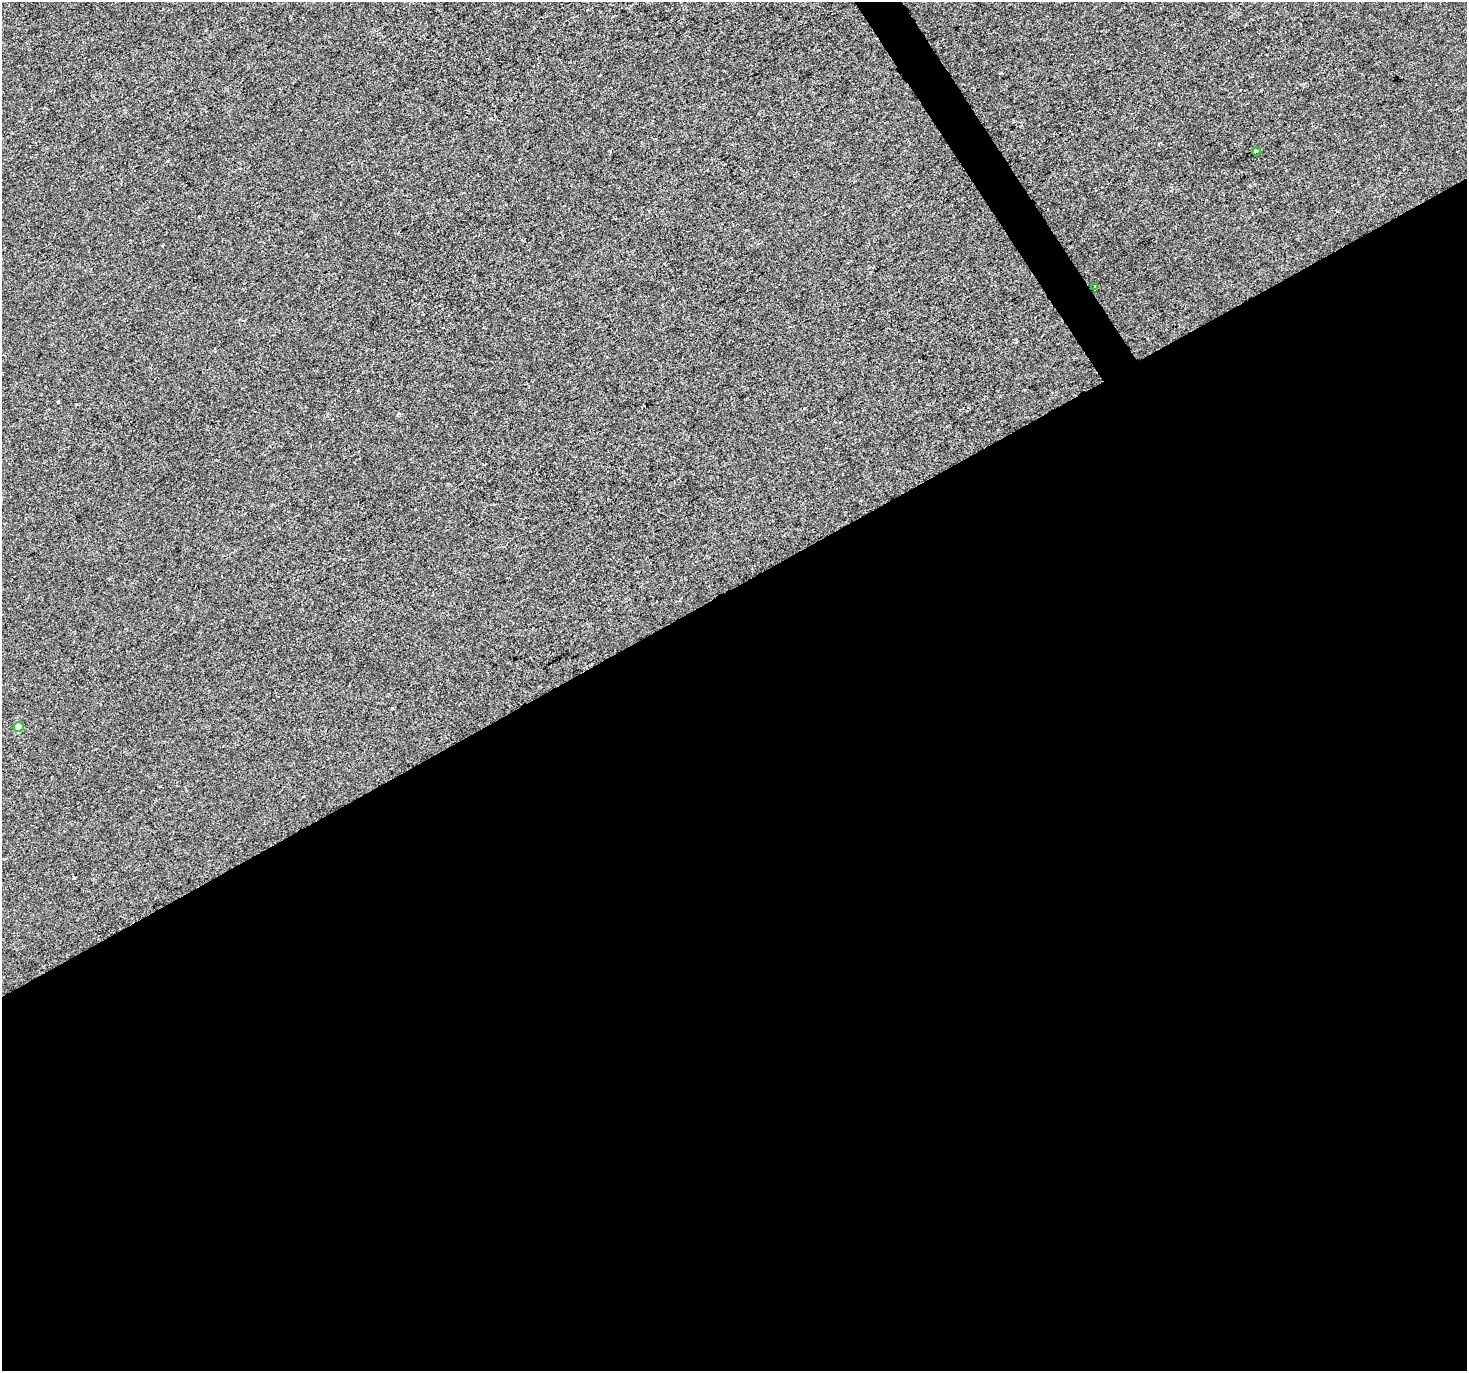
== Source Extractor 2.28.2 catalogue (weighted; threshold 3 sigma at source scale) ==
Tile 15 of 4 x 4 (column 3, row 4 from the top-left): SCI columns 2933-4397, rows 175-1543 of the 5861 x 5764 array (HDU 1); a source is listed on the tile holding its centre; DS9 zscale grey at full resolution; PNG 1469 x 1373 px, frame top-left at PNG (2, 2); each listed source drawn as its Kron ellipse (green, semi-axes under 4 px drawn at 4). Shown black and unused: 58% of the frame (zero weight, under 2 of 3 exposures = <1% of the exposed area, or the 3 px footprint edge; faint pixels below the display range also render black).
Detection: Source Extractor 2.28.2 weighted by HDU 2 'WHT'; one run over the whole footprint, this tile lists its part. Background -5.51e-04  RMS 0.0041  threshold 0.0185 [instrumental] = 3 sigma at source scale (4.5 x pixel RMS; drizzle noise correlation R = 1.50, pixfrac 1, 0.0396/0.0396 arcsec/px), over >= 5 px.
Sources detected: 4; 1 cosmic-ray / hot-pixel residue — neither listed nor drawn; the other 3 listed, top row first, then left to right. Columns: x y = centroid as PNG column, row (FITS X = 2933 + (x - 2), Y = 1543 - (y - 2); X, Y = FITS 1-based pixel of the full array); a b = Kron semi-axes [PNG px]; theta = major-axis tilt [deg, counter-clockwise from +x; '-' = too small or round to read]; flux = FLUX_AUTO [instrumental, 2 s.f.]
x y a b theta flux
1256 151 4 3 - 7.4
1095 287 3 3 - 0.77
19 727 5 5 - 8.1